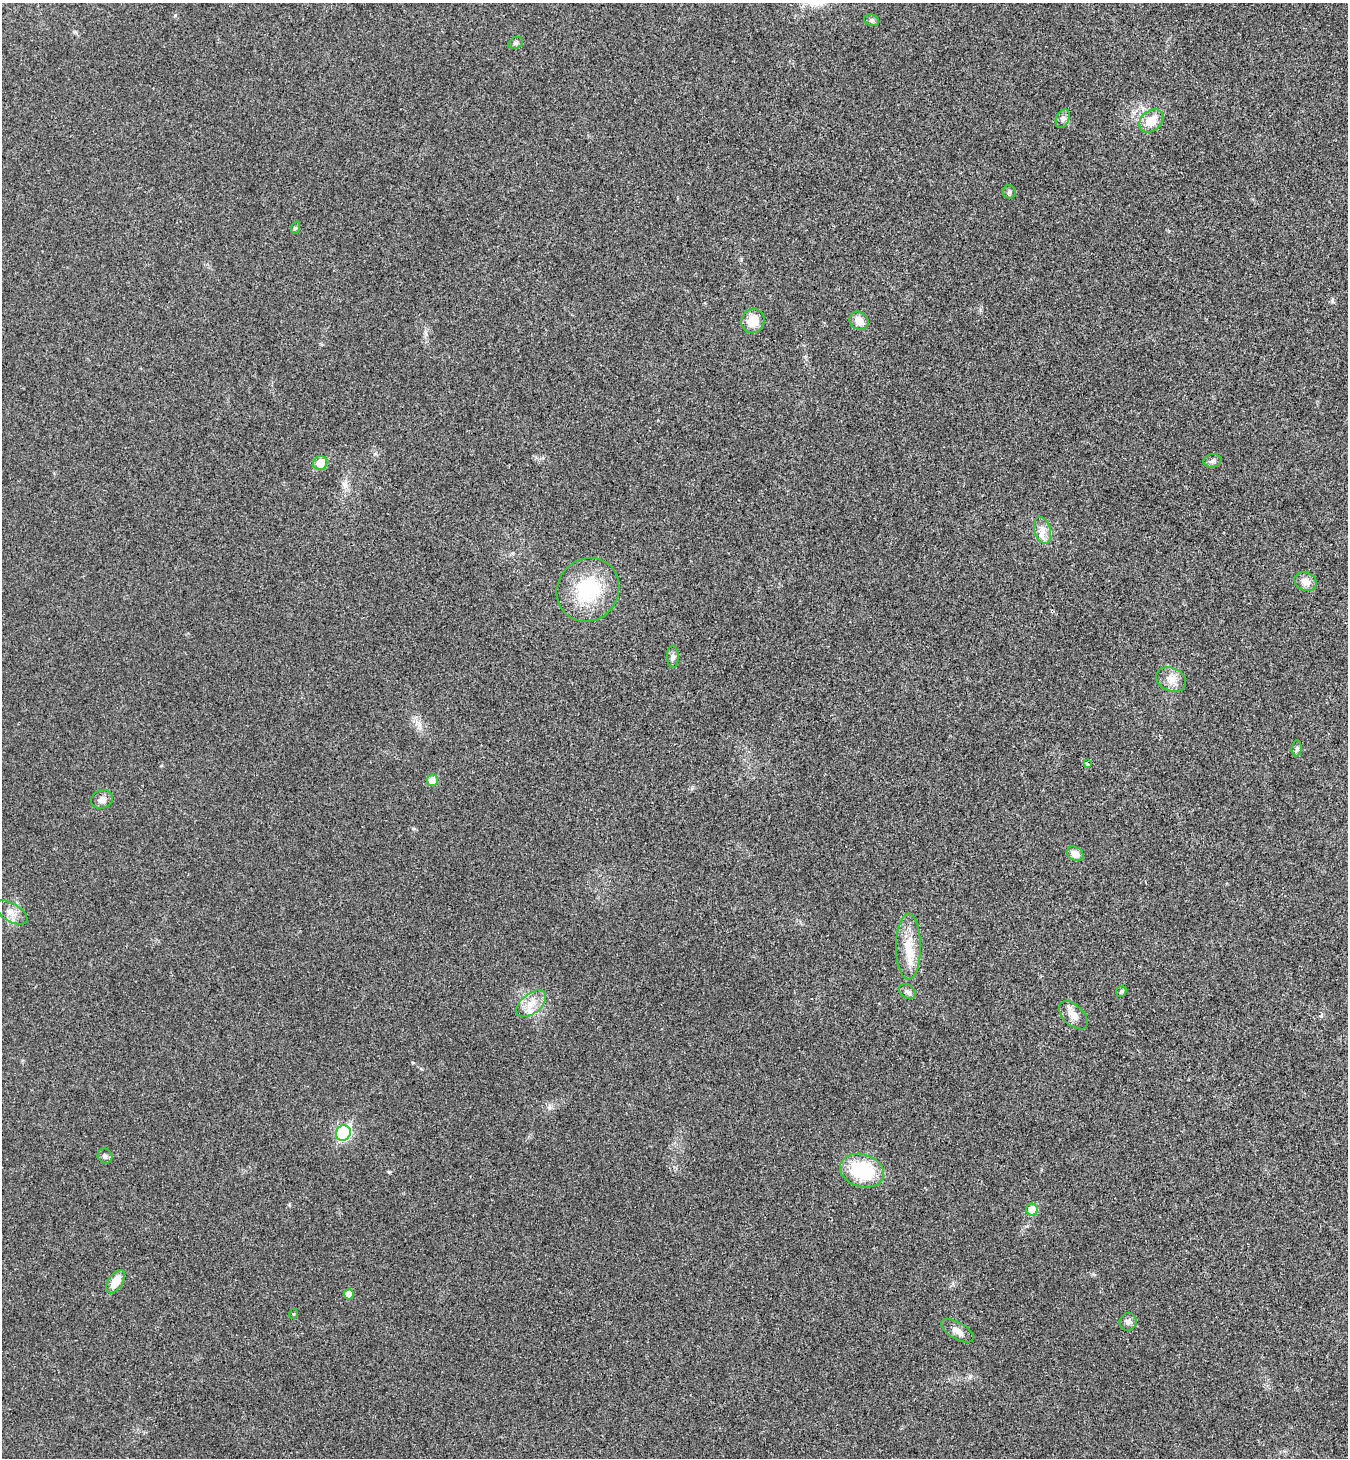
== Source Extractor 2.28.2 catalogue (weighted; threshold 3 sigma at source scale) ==
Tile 6 of 4 x 4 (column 2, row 2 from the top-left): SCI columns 1546-2891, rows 2954-4409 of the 5922 x 5901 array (HDU 1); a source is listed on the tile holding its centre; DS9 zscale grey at full resolution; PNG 1350 x 1460 px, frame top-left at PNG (2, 3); each listed source drawn as its Kron ellipse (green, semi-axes under 4 px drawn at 4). Shown black and unused: <1% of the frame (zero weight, under 3 of 4 exposures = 6% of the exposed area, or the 3 px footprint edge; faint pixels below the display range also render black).
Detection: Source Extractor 2.28.2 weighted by HDU 2 'WHT'; one run over the whole footprint, this tile lists its part. Background 0.0196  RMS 0.0064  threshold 0.0286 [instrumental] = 3 sigma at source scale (4.5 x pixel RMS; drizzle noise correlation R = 1.50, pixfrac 1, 0.05/0.05 arcsec/px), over >= 5 px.
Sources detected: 35; all 35 listed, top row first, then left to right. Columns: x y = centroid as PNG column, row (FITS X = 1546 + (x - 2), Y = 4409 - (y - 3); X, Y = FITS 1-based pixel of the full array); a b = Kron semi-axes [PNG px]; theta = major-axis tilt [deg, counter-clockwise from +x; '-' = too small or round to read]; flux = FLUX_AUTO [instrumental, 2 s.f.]
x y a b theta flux
872 20 7 5 -19 1.3
516 43 7 5 20 1.3
1063 119 9 6 67 2.1
1151 121 13 10 40 10
1009 192 6 6 - 1.3
295 228 6 4 71 0.89
753 321 12 11 - 9.5
859 321 10 8 -38 6.2
1212 461 9 6 9 1.9
320 463 7 7 - 8.4
1043 530 14 8 -74 5.2
1305 582 11 9 -21 5.2
588 590 33 30 50 42
673 657 11 6 90 2.1
1171 679 15 11 -25 6.3
1297 748 8 5 85 1.4
1088 764 4 3 - 4.3
432 780 6 5 - 7.7
102 799 11 9 20 3.4
1075 854 9 6 -30 4.9
11 912 18 9 -31 5.4
908 947 33 12 -90 15
907 991 9 6 -33 1.9
1121 991 6 5 - 0.92
531 1004 17 10 39 8.3
1073 1015 17 10 -43 6.2
343 1133 8 7 - 89
105 1156 8 7 - 1.9
862 1171 22 16 -17 38
1032 1210 6 6 - 9.8
116 1282 13 7 58 9.1
349 1294 5 5 - 6.1
293 1314 5 3 - 0.58
1128 1322 9 8 - 2.7
957 1331 18 8 -30 4.6
Unlisted compact peaks at least as high as the median listed source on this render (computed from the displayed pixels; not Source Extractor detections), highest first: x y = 389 1172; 549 1108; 175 15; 1332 301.